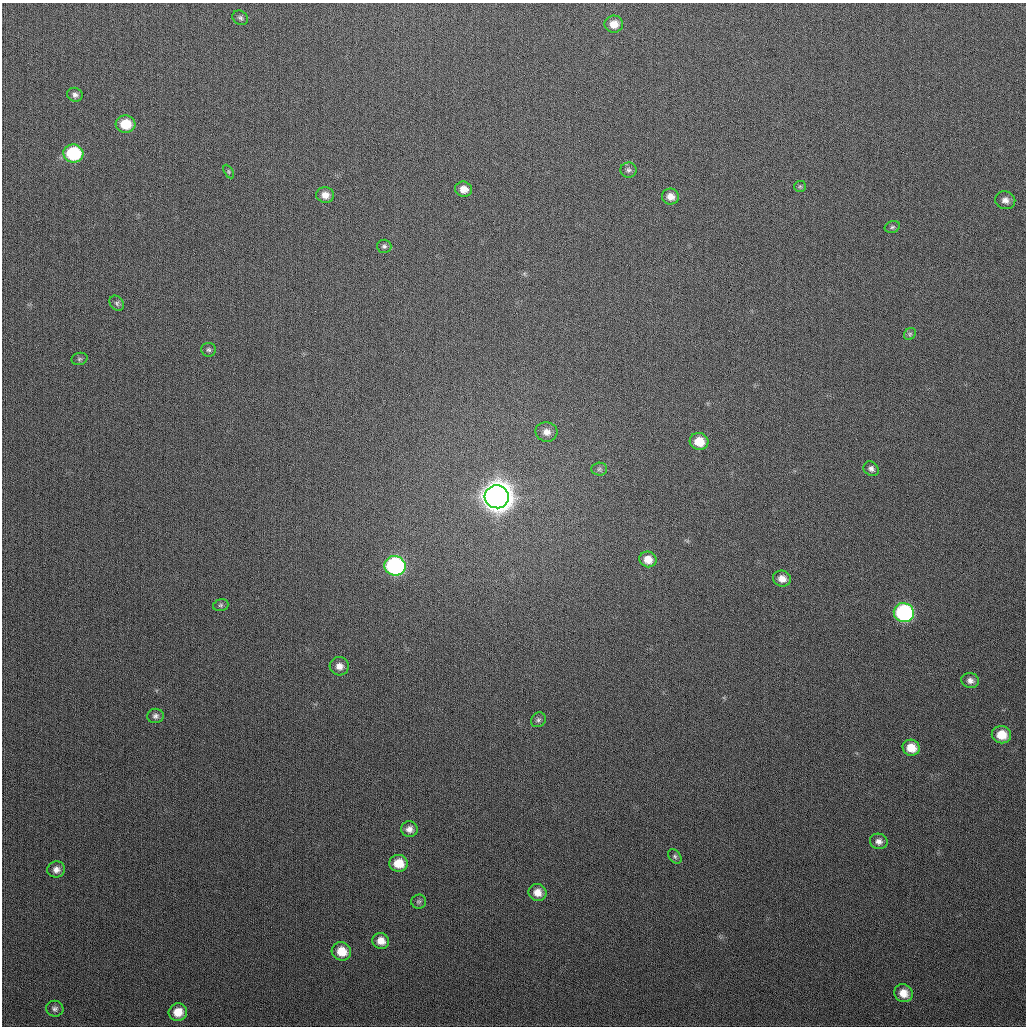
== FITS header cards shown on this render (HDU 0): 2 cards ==
NAXIS1  =                 1024
NAXIS2  =                 1024

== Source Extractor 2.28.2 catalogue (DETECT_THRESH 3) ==
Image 1024 x 1024 px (HDU 0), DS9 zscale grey, 1 PNG px = 1 image px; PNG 1028 x 1028 px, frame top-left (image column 1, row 1024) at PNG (2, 3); each listed source drawn as its Kron ellipse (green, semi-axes under 4 px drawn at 4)
Background 288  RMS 11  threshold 33.1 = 3 sigma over >= 5 px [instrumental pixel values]
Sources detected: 46; all 46 listed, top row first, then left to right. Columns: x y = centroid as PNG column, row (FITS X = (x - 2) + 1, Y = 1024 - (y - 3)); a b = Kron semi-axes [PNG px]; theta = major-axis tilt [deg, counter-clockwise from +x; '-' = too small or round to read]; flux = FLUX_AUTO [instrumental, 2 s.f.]
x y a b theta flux
240 18 8 6 -32 1.9e+03
614 24 9 8 - 8.1e+03
75 95 8 7 - 2.8e+03
126 124 10 8 -6 1.8e+04
73 153 10 9 - 5.0e+04
629 170 8 7 - 2.4e+03
229 172 7 4 -60 1.2e+03
800 186 6 5 - 1.3e+03
463 189 8 7 - 6.4e+03
325 195 9 7 -10 5.6e+03
670 196 8 8 - 6.0e+03
1005 200 10 9 - 4.4e+03
892 227 8 5 18 1.6e+03
384 246 7 7 - 1.9e+03
117 303 8 6 -48 2.0e+03
910 334 6 5 - 1.4e+03
209 350 7 7 - 1.8e+03
79 359 8 6 15 1.6e+03
546 432 11 9 -12 6.0e+03
699 441 9 8 - 1.5e+04
599 469 8 6 4 1.7e+03
871 469 8 6 -35 2.7e+03
497 497 12 11 - 1.6e+06
648 559 8 8 - 8.2e+03
395 566 10 9 - 1.6e+05
782 579 9 8 - 6.2e+03
221 605 8 5 16 1.7e+03
904 613 10 9 - 1.2e+05
339 666 9 9 - 5.2e+03
970 680 9 7 -9 3.8e+03
155 716 8 7 - 2.7e+03
538 720 8 7 - 2.0e+03
1001 735 9 8 - 1.4e+04
911 748 8 8 - 1.2e+04
409 829 8 8 - 4.1e+03
879 841 9 7 -19 3.7e+03
675 856 8 5 -50 1.6e+03
399 863 9 8 - 1.4e+04
56 869 9 8 - 4.3e+03
537 892 9 8 - 7.3e+03
419 901 7 7 - 1.8e+03
381 941 8 8 - 6.9e+03
341 951 10 9 - 1.3e+04
903 993 9 8 - 9.3e+03
55 1009 9 8 - 2.4e+03
178 1012 9 8 - 1.0e+04